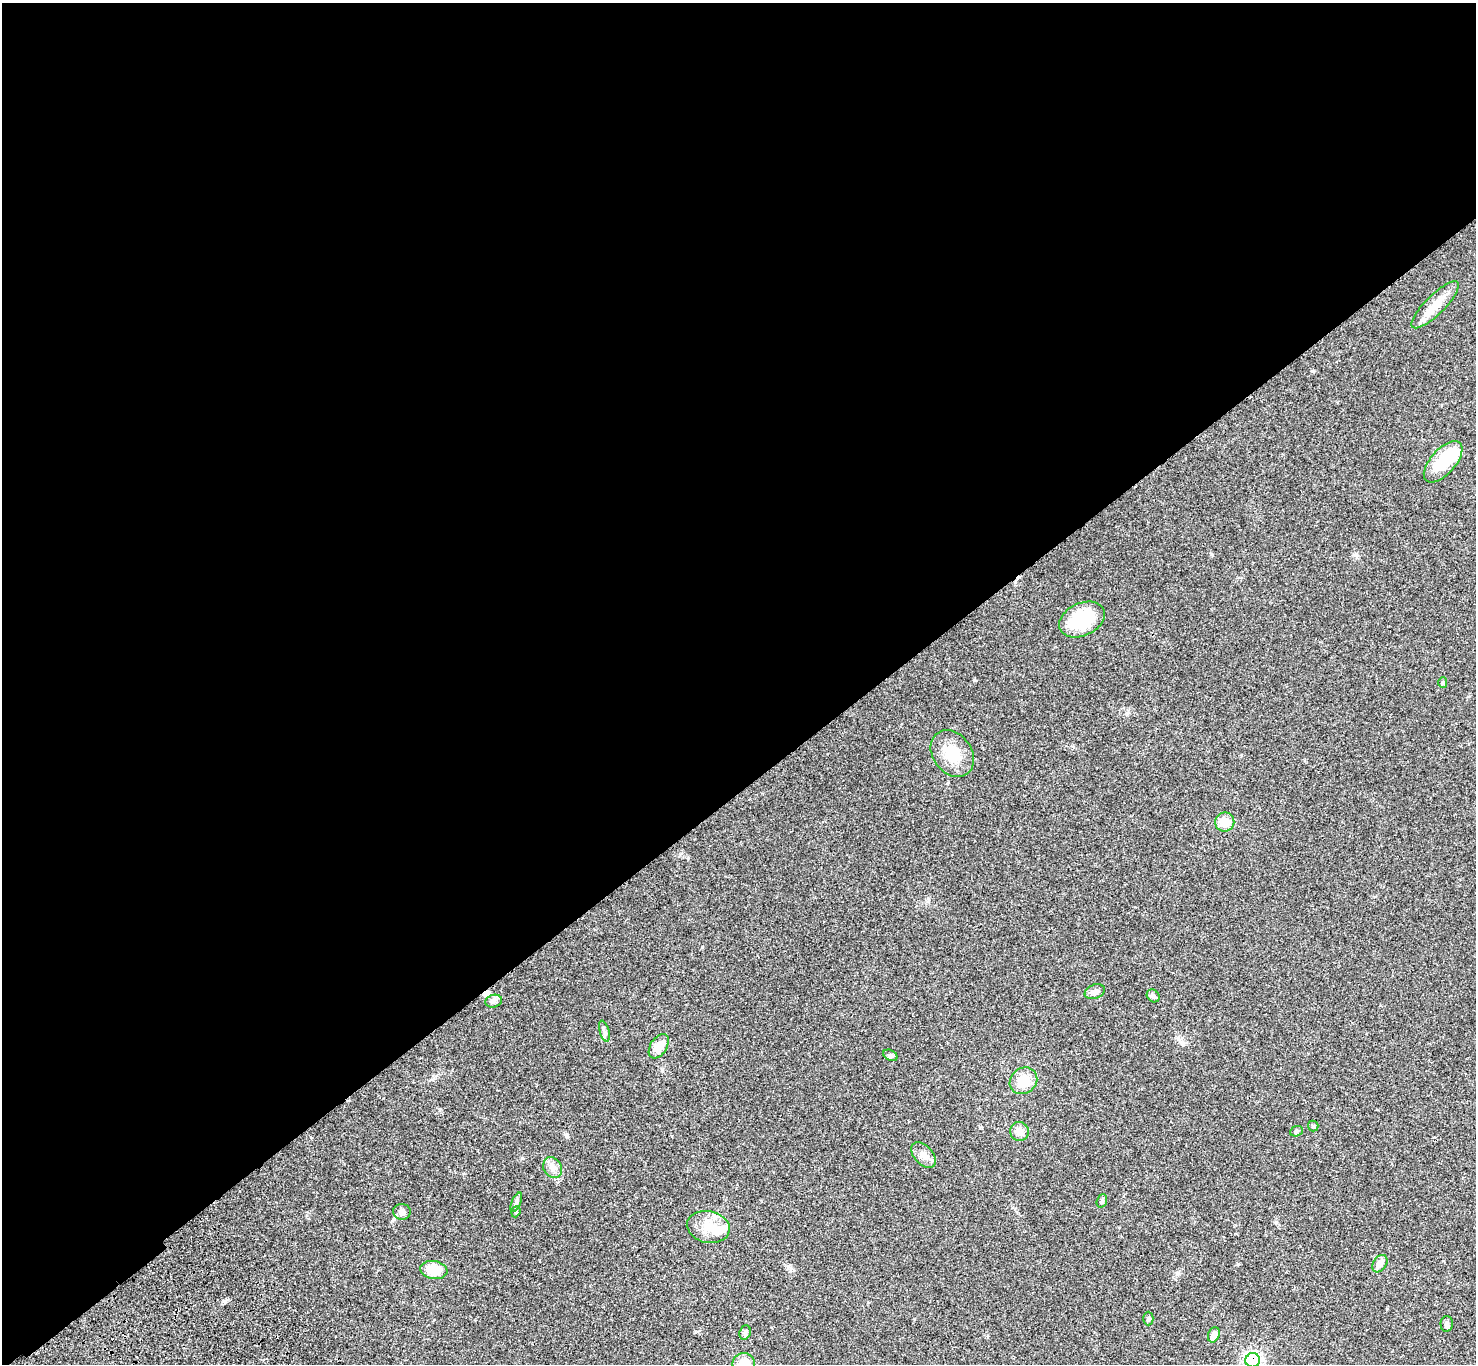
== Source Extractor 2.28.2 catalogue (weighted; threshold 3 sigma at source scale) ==
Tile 2 of 4 x 4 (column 2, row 1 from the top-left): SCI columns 1576-3049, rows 4465-5826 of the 6096 x 6070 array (HDU 1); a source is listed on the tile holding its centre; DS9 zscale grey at full resolution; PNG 1478 x 1366 px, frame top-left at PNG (2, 3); each listed source drawn as its Kron ellipse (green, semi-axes under 4 px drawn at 4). Shown black and unused: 58% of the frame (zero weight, under 3 of 4 exposures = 6% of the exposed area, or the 3 px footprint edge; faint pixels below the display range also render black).
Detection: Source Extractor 2.28.2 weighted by HDU 2 'WHT'; one run over the whole footprint, this tile lists its part. Background 0.0448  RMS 0.0054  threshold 0.0245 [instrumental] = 3 sigma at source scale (4.5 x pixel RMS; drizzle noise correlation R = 1.50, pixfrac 1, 0.05/0.05 arcsec/px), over >= 5 px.
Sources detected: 34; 2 inside a brighter object's white glare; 1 cosmic-ray / hot-pixel residue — neither listed nor drawn; the other 31 listed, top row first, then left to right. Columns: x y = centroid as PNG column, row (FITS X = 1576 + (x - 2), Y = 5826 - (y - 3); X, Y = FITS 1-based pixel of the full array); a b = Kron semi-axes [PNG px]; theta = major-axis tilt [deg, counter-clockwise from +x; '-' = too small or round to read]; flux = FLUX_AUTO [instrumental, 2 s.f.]
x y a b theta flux
1435 305 32 9 45 8.6
1443 462 25 12 48 18
1082 619 24 16 25 26
1443 683 5 4 - 0.77
952 754 25 19 -54 14
1225 822 9 9 - 7
1095 992 10 7 21 2.2
1153 996 7 5 -45 1.2
494 1001 8 6 17 1.5
604 1031 11 4 -74 1.6
659 1046 13 8 58 6
890 1055 7 5 -28 0.95
1023 1081 14 12 39 9.5
1313 1126 5 5 - 0.83
1019 1131 9 9 - 3.3
1296 1131 6 5 - 0.9
924 1155 15 9 -46 3.7
553 1168 11 9 -57 2.9
1102 1201 7 5 70 0.88
516 1202 10 4 67 1.4
402 1212 8 8 - 2.1
516 1212 6 4 70 0.75
708 1227 22 16 -11 9.4
1380 1264 9 6 56 3.7
434 1270 13 9 -9 11
1148 1318 7 5 90 0.89
1447 1324 7 6 - 1.5
745 1332 7 5 70 1
1214 1335 8 5 67 3.9
1253 1360 7 7 - 130
744 1364 11 11 - 9
Overlapping masked pixels (flux is a lower limit): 1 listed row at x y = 1253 1360
Isophote crosses this tile's border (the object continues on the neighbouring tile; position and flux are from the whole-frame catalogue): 2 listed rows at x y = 1253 1360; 744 1364
Unlisted compact peaks at least as high as the median listed source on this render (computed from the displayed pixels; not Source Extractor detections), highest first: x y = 227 1300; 974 680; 1238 1264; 1211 554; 1183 1045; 522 1158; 440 1110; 567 1136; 788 1266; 1276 1222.